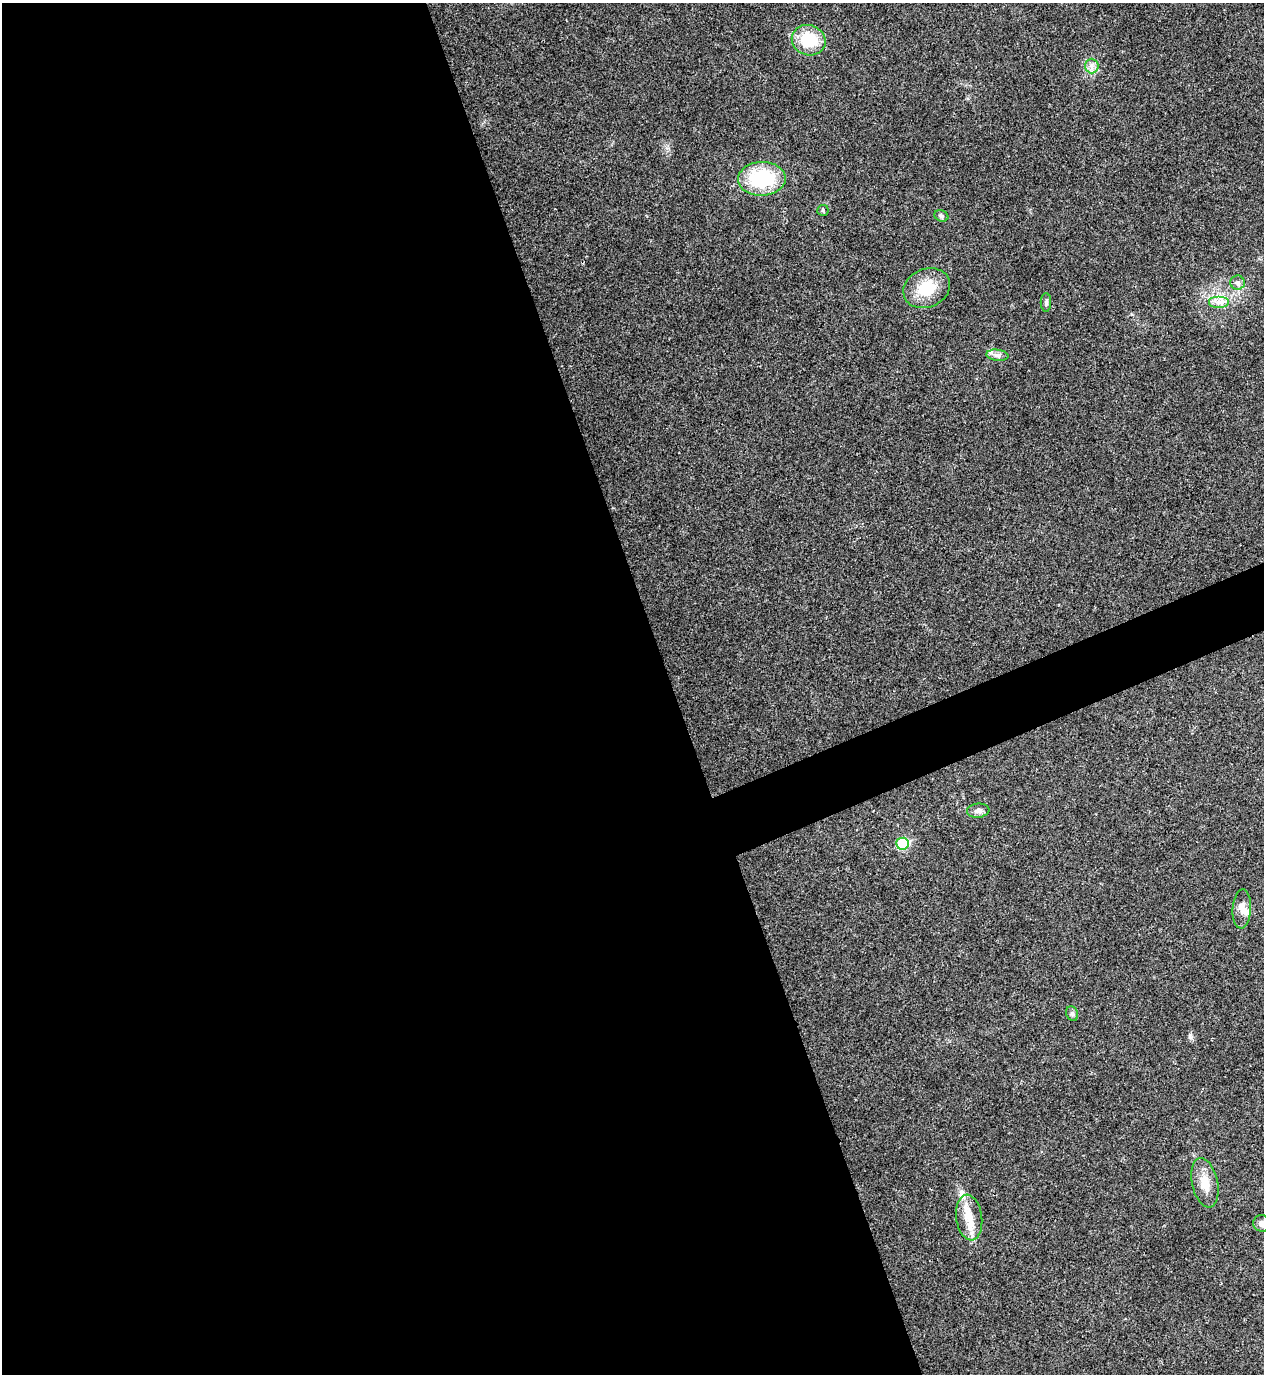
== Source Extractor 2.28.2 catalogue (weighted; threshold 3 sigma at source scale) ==
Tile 9 of 4 x 4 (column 1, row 3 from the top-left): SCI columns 155-1416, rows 1377-2748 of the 5482 x 5493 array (HDU 1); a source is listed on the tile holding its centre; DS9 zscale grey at full resolution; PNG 1266 x 1376 px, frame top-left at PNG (2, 3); each listed source drawn as its Kron ellipse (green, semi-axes under 4 px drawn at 4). Shown black and unused: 55% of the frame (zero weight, under 3 of 4 exposures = <1% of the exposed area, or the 3 px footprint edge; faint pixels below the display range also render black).
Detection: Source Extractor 2.28.2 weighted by HDU 2 'WHT'; one run over the whole footprint, this tile lists its part. Background 0.0203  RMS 0.0049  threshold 0.0222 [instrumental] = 3 sigma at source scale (4.5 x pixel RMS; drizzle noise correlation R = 1.50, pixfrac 1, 0.05/0.05 arcsec/px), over >= 5 px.
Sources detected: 18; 1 inside a brighter listed object's ellipse — not listed separately; the other 17 listed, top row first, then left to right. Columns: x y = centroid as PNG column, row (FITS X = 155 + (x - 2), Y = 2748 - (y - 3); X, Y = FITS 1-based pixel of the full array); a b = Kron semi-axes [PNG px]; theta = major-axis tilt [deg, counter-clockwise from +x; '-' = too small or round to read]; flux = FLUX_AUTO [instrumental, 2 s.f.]
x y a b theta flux
809 40 17 15 -21 18
1092 66 7 6 - 2.1
762 179 24 17 2 33
823 210 5 5 - 0.78
941 216 7 5 -22 1
1237 283 7 7 - 1.6
927 288 24 19 24 15
1046 302 9 5 90 1.2
1219 302 10 6 0 3
997 355 11 5 -7 1.9
978 811 11 7 6 2.2
902 844 6 6 - 26
1242 909 19 9 87 4.1
1072 1014 7 5 -68 1.1
1205 1183 25 13 -77 7.8
969 1218 23 13 -82 9.3
1262 1223 9 8 - 2.1
Isophote crosses this tile's border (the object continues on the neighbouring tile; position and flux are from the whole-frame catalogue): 1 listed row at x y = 1262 1223
Unlisted compact peaks at least as high as the median listed source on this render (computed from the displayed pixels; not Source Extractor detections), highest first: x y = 1190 1035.